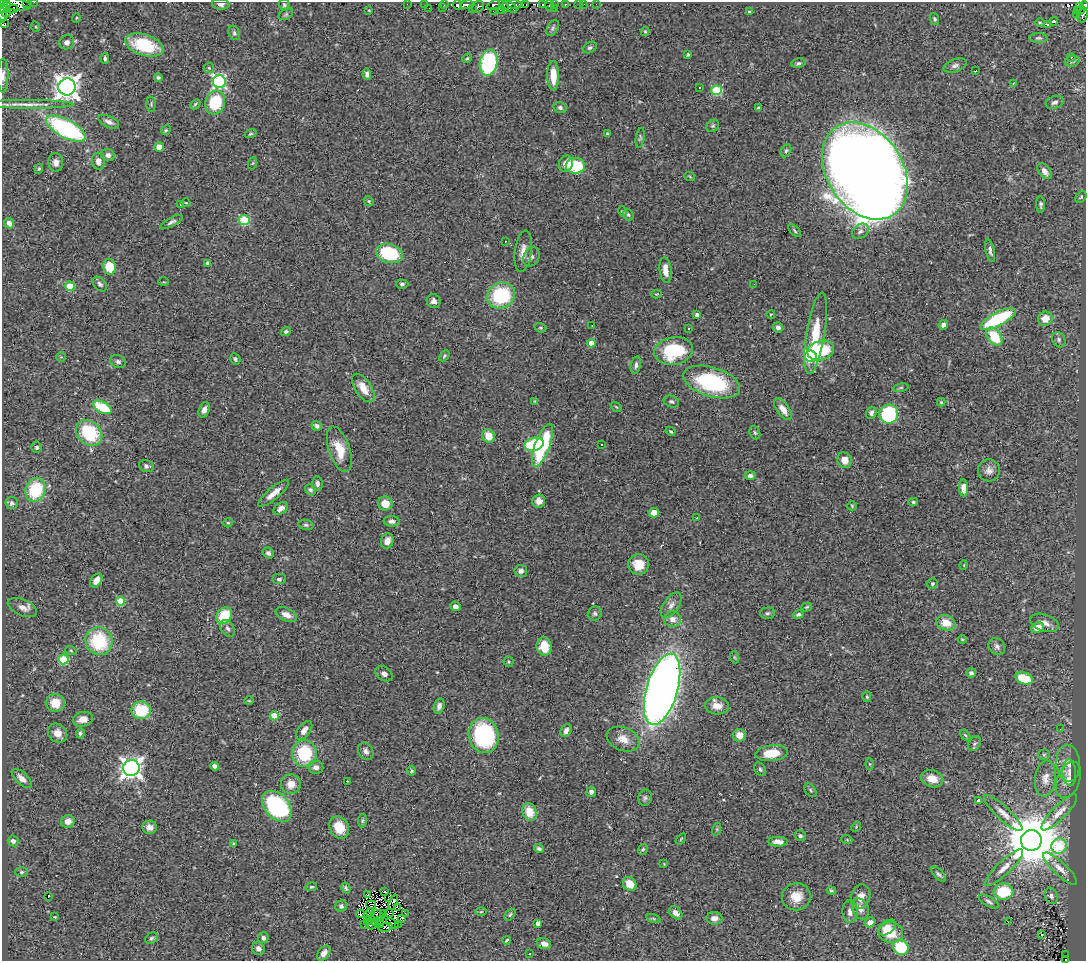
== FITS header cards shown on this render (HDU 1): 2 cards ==
NAXIS1  =                 1084
NAXIS2  =                  959

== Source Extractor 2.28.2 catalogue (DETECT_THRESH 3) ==
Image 1084 x 959 px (HDU 1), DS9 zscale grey, 1 PNG px = 1 image px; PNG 1088 x 963 px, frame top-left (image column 1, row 959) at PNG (2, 2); each listed source drawn as its Kron ellipse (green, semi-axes under 4 px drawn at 4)
Background 0.53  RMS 0.037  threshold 0.111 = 3 sigma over >= 5 px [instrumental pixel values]
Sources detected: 367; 15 with non-positive FLUX_AUTO (blend fragments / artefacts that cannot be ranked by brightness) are neither listed nor drawn; the other 352 listed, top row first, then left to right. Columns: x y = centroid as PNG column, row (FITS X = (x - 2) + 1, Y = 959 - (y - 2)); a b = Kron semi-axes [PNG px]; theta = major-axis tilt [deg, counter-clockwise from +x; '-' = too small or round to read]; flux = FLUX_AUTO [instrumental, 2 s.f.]
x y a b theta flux
27 2 2 2 - 11
34 2 2 2 - 11
3 3 4 3 - 130
221 4 8 5 -4 9.1
407 4 2 2 - 4.1
425 4 2 2 - 2.4
514 4 8 3 -10 40
543 4 3 2 - 35
554 4 3 2 - 23
565 4 3 2 - 3.4
579 4 2 2 - 1.2
584 4 2 2 - 2.6
596 4 2 2 - 2.7
17 5 14 6 -9 500
284 5 6 5 - 4.3
444 5 3 2 - 9.4
457 5 5 3 - 39
467 5 7 3 8 200
495 5 9 3 19 37
504 5 8 4 -67 43
526 5 4 2 - 22
549 5 5 3 - 18
1084 5 4 3 - 100
478 7 6 5 - 53
510 7 8 4 -33 180
1079 7 2 2 - 5.3
4 8 8 4 37 120
429 8 3 2 - 5.5
442 8 2 2 - 4.1
472 8 2 2 - 0.86
555 8 2 2 - 15
12 9 6 3 12 58
369 10 3 2 - 1.9
501 10 2 2 - 15
1077 10 3 2 - 26
1080 10 2 2 - 43
493 11 3 2 - 5.7
749 12 4 3 - 3.8
6 13 4 2 - 67
286 14 8 5 30 4.3
1076 14 4 2 - 8.7
2 15 7 2 -88 160
1082 15 7 5 83 6.4
76 18 5 3 - 2.4
934 19 6 4 -65 3.8
1054 21 4 3 - 7.7
1040 22 5 3 - 2.1
5 23 3 3 - 340
1047 24 3 3 - 15
36 27 5 3 - 2.6
553 28 9 5 60 5.1
645 32 4 4 - 2.7
234 33 7 5 -68 5.5
1039 38 9 5 1 5.5
67 42 7 7 - 12
144 45 20 10 -17 130
590 48 7 5 30 5
688 55 3 3 - 3
105 58 5 4 - 5.2
467 58 5 4 - 3.3
1071 58 4 3 - 3
1072 61 7 5 14 5.1
489 63 13 8 78 310
799 63 7 4 10 4.9
955 66 12 6 21 9.8
209 68 5 5 - 3.5
975 71 4 2 - 3.3
367 74 5 4 - 7
3 75 17 5 90 12
553 76 15 6 -88 48
158 77 4 4 - 4.4
219 82 6 6 - 460
1013 83 3 2 - 3.8
67 87 8 8 - 2300
699 87 3 3 - 12
716 90 5 5 - 160
1055 102 9 6 20 8.6
215 103 12 9 72 120
28 104 46 4 0 25
151 104 7 4 -90 3.8
195 104 6 4 46 3.5
560 108 6 5 - 6.1
758 108 4 3 - 3
109 122 11 5 -24 11
713 126 7 5 42 4.5
66 129 22 9 -28 380
166 130 5 4 - 3.6
251 134 6 3 18 3.1
607 134 3 3 - 3
640 138 10 4 80 4.2
159 147 5 5 - 24
786 151 7 4 63 5.2
108 155 7 6 - 10
98 161 8 6 -86 14
56 162 9 7 -85 14
253 163 6 4 70 2.9
566 164 8 6 66 22
575 166 9 7 -1 100
39 169 5 4 - 3.3
865 171 52 38 -57 8200
1044 171 9 5 -52 15
690 177 5 3 - 2.5
1081 197 6 5 - 3.8
369 201 5 4 - 3.1
186 203 4 3 - 2
180 205 2 2 - 1.8
1041 205 8 4 -89 5.2
623 211 5 4 - 3.1
628 215 6 5 - 4.6
244 220 5 5 - 160
171 222 12 4 27 7.5
9 223 5 4 - 14
795 231 8 3 -46 3.8
860 231 9 7 39 9.8
505 241 3 2 - 3.2
523 251 21 8 82 24
990 251 12 4 -76 8
389 253 13 9 -15 150
531 257 10 7 65 10
207 263 4 3 - 3.4
110 267 8 6 -77 65
665 270 13 6 -83 22
164 282 5 3 - 2.3
100 284 8 6 -46 7.2
402 284 6 4 0 5.2
754 284 2 2 - 2
70 286 4 4 - 84
657 294 5 3 - 2.1
501 295 14 12 28 200
434 301 7 6 - 10
771 314 4 3 - 2.2
697 315 4 4 - 7.7
998 319 19 6 28 220
1045 319 7 7 - 28
592 325 2 2 - 1.5
943 325 5 4 - 9
540 328 6 4 -21 3.7
688 328 3 3 - 3.7
778 328 5 5 - 9.3
286 331 5 4 - 4.5
816 333 41 9 81 87
994 337 10 6 -51 94
1059 340 8 6 -63 6.3
591 343 4 4 - 28
821 350 14 9 15 110
674 351 20 13 10 170
444 356 6 3 46 3.3
811 356 6 5 - 330
61 357 5 5 - 3
235 359 6 5 - 4.7
118 362 8 6 -24 7.2
636 365 9 5 79 7.3
712 382 29 14 -17 230
363 388 16 8 -56 34
901 388 8 4 8 4
535 401 4 4 - 2.1
671 401 8 5 -19 5
941 402 4 4 - 2.6
103 407 10 5 -28 98
616 407 6 3 -37 2.8
783 409 12 6 -54 21
204 410 8 5 71 12
871 413 6 5 - 7.9
889 414 9 9 - 190
317 426 5 5 - 9.4
671 431 5 4 - 3.5
89 433 14 11 -44 150
755 433 7 5 -71 4.2
488 436 7 6 - 33
534 444 9 6 15 130
601 444 3 2 - 3.7
542 445 23 7 69 190
37 447 5 5 - 4.8
339 449 23 10 -72 57
844 460 8 7 - 22
146 466 7 6 - 7.6
989 470 11 11 - 15
750 476 5 4 - 8.1
317 483 7 5 -86 8.5
963 488 8 4 -88 19
36 490 12 10 70 130
310 490 6 5 - 6
274 493 19 6 41 26
539 501 6 6 - 15
913 502 5 4 - 3.7
12 503 6 6 - 6.5
385 503 7 7 - 29
852 506 5 4 - 2.9
281 508 8 5 34 13
654 513 5 5 - 23
697 518 3 2 - 3.9
392 521 8 5 -4 9.7
228 523 5 4 - 3.2
306 525 8 5 -10 5.1
387 541 8 6 70 18
268 553 6 5 - 6.7
638 564 10 10 - 45
964 565 5 3 - 1.8
521 571 6 6 - 9.1
279 579 7 5 0 5.7
96 580 8 5 56 17
932 584 5 5 - 4.6
121 601 4 4 - 81
671 605 14 7 56 16
455 606 5 5 - 13
22 607 15 8 -24 17
807 607 5 4 - 3.5
767 613 7 5 3 5.3
595 614 7 6 - 5.6
798 614 5 4 - 5.2
286 615 11 6 -25 17
224 616 9 7 51 81
672 619 8 8 - 18
946 623 10 7 -20 36
1045 623 15 8 -19 21
1037 627 6 5 - 29
228 628 9 6 -55 8.1
962 639 4 4 - 2.3
99 641 14 13 - 160
997 646 9 7 -50 9.4
544 647 9 7 -81 51
71 651 6 3 -20 2.7
734 657 6 4 -71 3.1
63 659 5 5 - 120
509 662 5 5 - 3.8
971 673 5 4 - 6.9
384 674 9 6 -32 9.9
1024 678 9 5 -20 97
662 689 37 15 74 2600
867 697 5 4 - 3.3
249 701 5 3 - 2.1
55 703 9 9 - 42
439 706 8 5 74 11
717 706 12 8 -4 28
141 710 10 8 -1 110
274 716 4 4 - 73
83 719 10 7 14 24
1060 729 3 2 - 1.6
304 730 11 6 53 16
566 730 7 5 63 9.9
58 733 10 9 - 23
80 733 5 4 - 4.9
484 735 18 15 -77 320
739 735 6 6 - 23
965 735 6 3 -44 3
623 739 17 11 -23 31
975 744 8 5 53 6.8
366 751 9 7 -59 9.4
304 753 13 12 - 140
772 753 16 8 5 57
1044 755 5 5 - 3.5
1068 763 18 12 -86 24
870 764 5 3 - 2.9
214 766 4 4 - 8.4
316 767 7 6 - 13
131 768 8 8 - 1500
760 769 7 5 -61 5.2
412 771 5 3 - 3
1069 773 13 6 -85 9.4
22 778 12 6 -43 17
932 779 11 8 -17 32
1045 779 18 10 83 25
1068 780 19 11 69 21
347 781 3 2 - 1.4
291 784 10 9 - 27
810 790 8 5 -51 4.3
591 792 5 5 - 9.1
645 798 8 6 77 6.2
979 800 4 4 - 8.9
277 806 18 12 -49 330
529 812 9 7 -70 36
1059 812 24 7 45 25
1003 813 25 6 -43 24
68 821 7 6 - 16
362 821 7 4 82 3.9
150 827 7 6 - 15
339 827 11 9 -64 38
856 827 5 4 - 3.1
717 829 6 4 73 3.4
800 836 6 5 - 4.4
681 839 6 3 53 2.6
847 840 5 3 - 2.6
1031 840 10 10 - 16000
13 841 5 5 - 10
778 842 10 5 -1 18
233 844 4 3 - 3
1059 846 8 7 - 120
539 848 5 4 - 5.1
643 849 6 4 55 4
664 864 3 3 - 1.7
1004 868 25 6 44 23
1060 869 22 6 -43 20
22 872 6 5 - 4.3
938 874 9 4 -45 5.6
630 884 7 6 - 38
311 887 6 4 14 3.6
346 888 5 3 - 4.4
385 891 3 2 - 8.3
831 891 4 4 - 3.8
1004 892 10 8 4 94
368 895 3 2 - 3.7
1051 896 8 6 -68 7.8
48 897 3 2 - 23
796 897 14 13 - 40
861 897 12 9 74 23
389 898 2 2 - 2.3
393 902 8 3 68 1.3
989 902 11 4 -31 6.7
371 905 5 3 - 0.33
341 906 6 5 - 6.6
398 908 3 2 - 3.3
861 909 11 8 -64 15
481 912 5 3 - 2.6
850 912 11 7 -88 14
370 913 3 2 - 0.12
389 913 4 2 - 1.6
405 913 3 2 - 2.7
676 913 8 5 -44 15
360 914 4 2 - 7
384 914 3 2 - 2
367 915 4 2 - 2.5
378 915 7 2 -30 2.2
510 915 6 4 50 3.7
55 917 3 3 - 2.1
402 918 4 2 - 4.5
714 918 8 6 -2 15
654 919 7 3 -19 4
379 920 4 2 - 3.3
367 921 4 2 - 2.1
870 922 5 4 - 11
1008 922 2 2 - 3.3
376 923 3 2 - 2
538 923 4 4 - 13
364 924 3 2 - 14
381 924 3 3 - 1.5
392 924 7 3 -32 1.5
398 924 2 2 - 1.4
371 925 5 2 - 2.1
385 927 7 2 6 6.8
887 927 10 6 37 22
891 933 12 10 -5 48
1042 934 3 3 - 32
151 938 7 5 31 4.7
263 938 5 5 - 7.8
507 940 4 3 - 3.8
544 944 7 5 -18 15
901 947 8 7 - 94
258 948 6 6 - 11
324 953 8 5 53 14
529 954 3 2 - 2.3
1066 955 3 2 - 7.3
1066 960 3 2 - 6.3
At the frame edge (FLAGS 8, measured only in part): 12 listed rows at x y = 27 2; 34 2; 3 3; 221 4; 17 5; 1084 5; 4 8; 2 15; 1082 15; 5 23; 3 75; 1066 960
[15 non-positive-flux detections neither listed nor drawn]